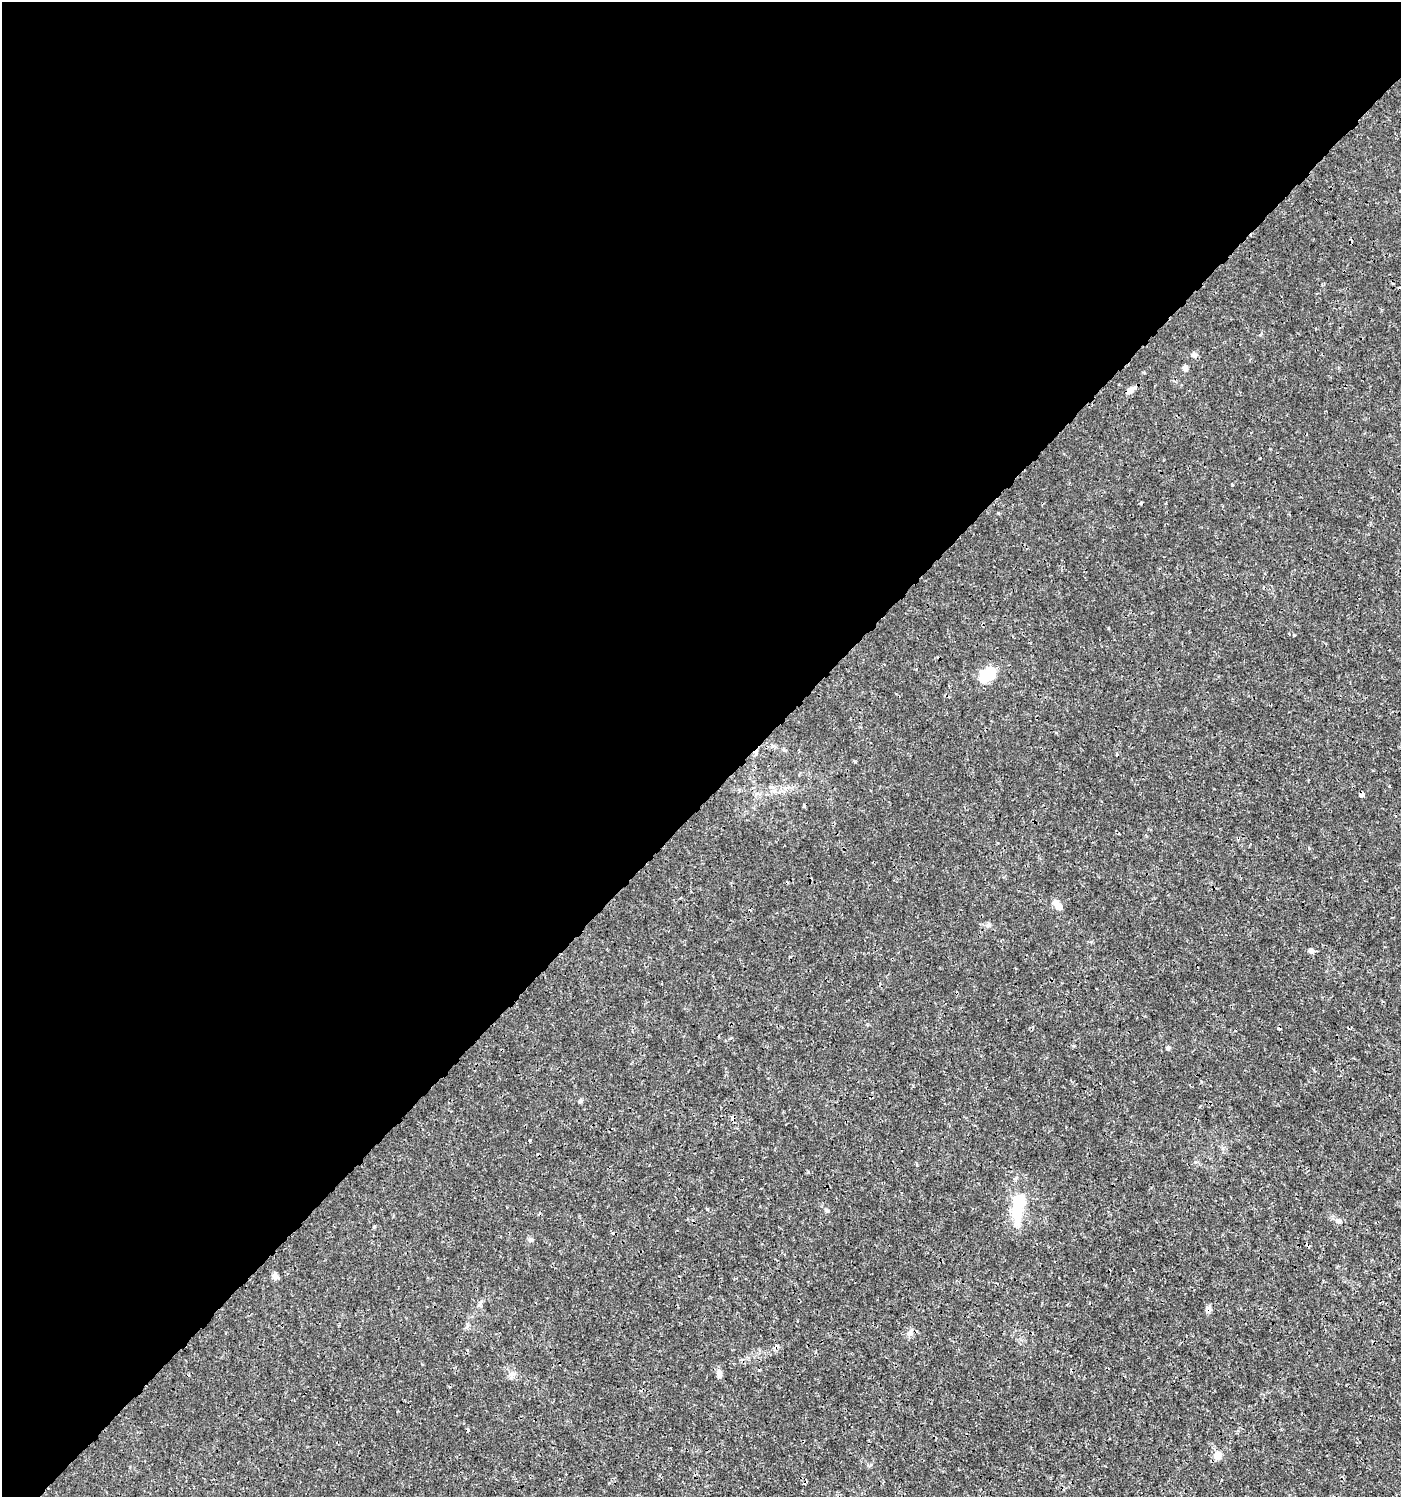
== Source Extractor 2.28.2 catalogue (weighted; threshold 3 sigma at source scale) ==
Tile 2 of 4 x 4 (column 2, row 1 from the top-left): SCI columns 1598-2996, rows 4535-6029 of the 6057 x 6072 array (HDU 1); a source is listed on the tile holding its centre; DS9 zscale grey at full resolution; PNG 1403 x 1499 px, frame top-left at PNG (2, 2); no overlay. Shown black and unused: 54% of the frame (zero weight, under 3 of 4 exposures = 5% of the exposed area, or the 3 px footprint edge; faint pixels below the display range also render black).
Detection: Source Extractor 2.28.2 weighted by HDU 2 'WHT'; one run over the whole footprint, this tile lists its part. Background 0.00101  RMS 7.8e-04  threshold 0.0035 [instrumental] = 3 sigma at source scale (4.5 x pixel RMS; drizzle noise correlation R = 1.50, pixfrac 1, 0.0396/0.0396 arcsec/px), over >= 5 px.
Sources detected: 26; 4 cosmic-ray / hot-pixel residue — not listed; the other 22 listed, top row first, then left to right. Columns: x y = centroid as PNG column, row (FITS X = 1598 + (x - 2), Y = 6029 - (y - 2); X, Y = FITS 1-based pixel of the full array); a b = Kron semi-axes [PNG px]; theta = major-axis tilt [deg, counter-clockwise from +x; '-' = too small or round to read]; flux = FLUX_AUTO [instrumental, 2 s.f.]
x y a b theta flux
1194 355 8 6 -17 0.23
1185 368 6 5 - 0.35
1130 390 12 6 39 0.48
988 673 15 9 48 3.9
854 761 4 3 - 0.087
1361 795 5 4 - 0.34
1057 905 15 7 -47 0.53
1311 951 7 6 - 0.27
790 956 4 3 - 0.067
1168 1048 6 5 - 0.15
580 1101 6 5 - 0.13
530 1140 3 2 - 0.085
1018 1206 35 11 78 4
827 1211 6 4 1 0.11
1339 1221 7 7 - 0.26
531 1240 6 5 - 0.14
275 1276 9 7 -60 0.28
1208 1309 9 7 -63 0.28
910 1333 9 7 44 0.3
512 1374 9 8 - 0.39
719 1374 11 6 -88 0.35
1217 1455 10 8 51 0.75
Overlapping masked pixels (flux is a lower limit): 1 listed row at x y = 1208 1309
Unlisted compact peaks at least as high as the median listed source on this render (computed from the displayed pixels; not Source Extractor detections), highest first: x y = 1294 635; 1108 628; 707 1209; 1232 485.